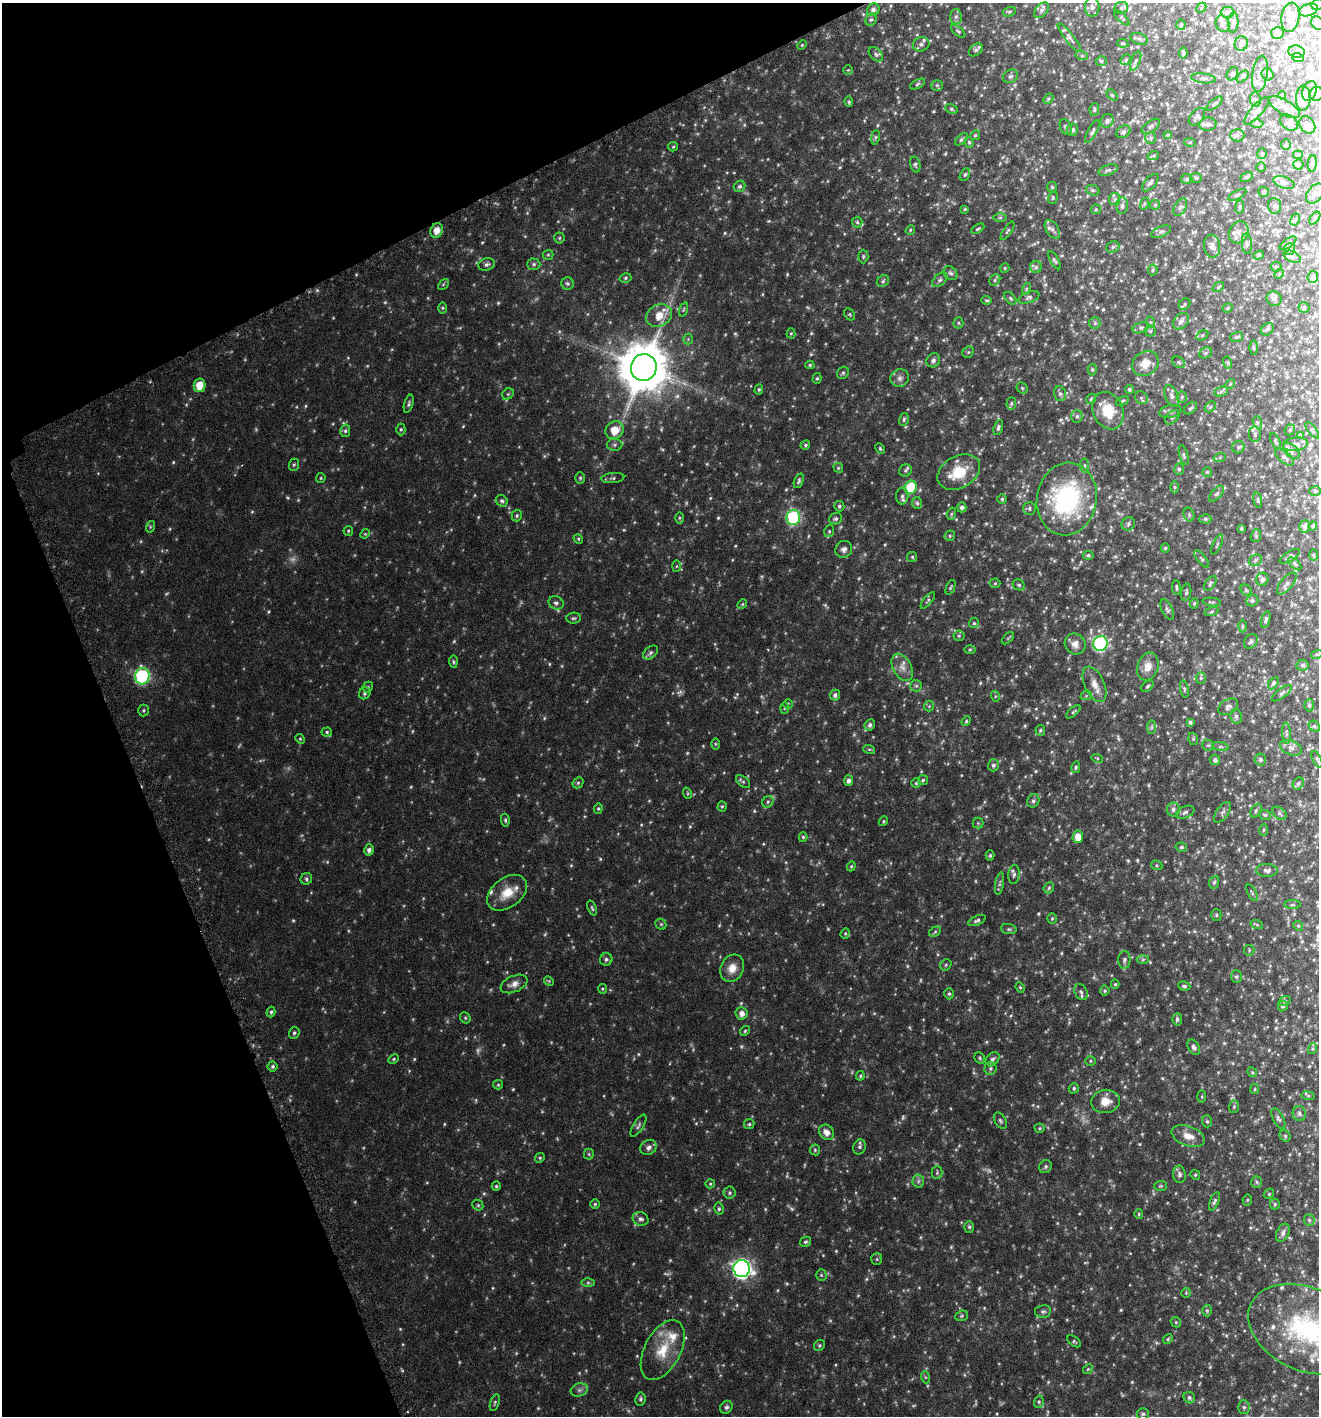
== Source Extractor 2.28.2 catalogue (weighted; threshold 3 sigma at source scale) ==
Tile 5 of 4 x 4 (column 1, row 2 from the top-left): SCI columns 201-1517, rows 2866-4279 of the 5597 x 5730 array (HDU 1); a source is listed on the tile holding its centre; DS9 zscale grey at full resolution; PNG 1321 x 1418 px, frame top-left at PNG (2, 3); each listed source drawn as its Kron ellipse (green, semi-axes under 4 px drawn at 4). Shown black and unused: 21% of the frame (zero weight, under 3 of 6 exposures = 3% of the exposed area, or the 3 px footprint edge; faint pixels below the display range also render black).
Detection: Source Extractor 2.28.2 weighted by HDU 2 'WHT'; one run over the whole footprint, this tile lists its part. Background 0.0291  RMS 0.0033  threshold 0.0135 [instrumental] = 3 sigma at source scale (4.09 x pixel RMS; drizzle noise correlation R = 1.36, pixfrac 0.8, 0.0396/0.0396 arcsec/px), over >= 5 px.
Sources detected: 780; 39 too faint to see at this stretch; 1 long thin detection or spike segment (spike, bleed or trail) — neither listed nor drawn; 27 inside a brighter listed object's ellipse — not listed separately; of the other 713, all 500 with FLUX_AUTO >= 0.34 (the completeness limit of this list) listed and drawn (213 fainter detections not listed), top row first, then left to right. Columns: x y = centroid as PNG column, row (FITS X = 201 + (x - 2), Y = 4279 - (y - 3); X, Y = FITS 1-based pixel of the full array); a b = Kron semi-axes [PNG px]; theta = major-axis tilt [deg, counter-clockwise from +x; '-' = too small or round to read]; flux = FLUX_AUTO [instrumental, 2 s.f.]
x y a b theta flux
1318 4 7 5 30 0.59
1092 7 9 7 -90 1.1
1121 8 7 6 - 0.71
1201 8 6 4 45 0.44
873 10 6 6 - 1.1
1041 10 9 5 48 0.8
1308 10 9 6 20 2.1
1009 12 7 4 18 0.44
1228 12 7 5 -1 0.64
956 16 7 6 - 0.8
1290 17 15 9 81 2
1122 18 10 3 -44 0.42
871 20 6 5 - 0.63
1233 22 10 5 87 1
1318 23 7 6 - 0.62
1223 24 8 7 - 0.76
1181 25 5 4 - 0.45
958 31 8 3 -39 0.42
1277 33 6 6 - 1.3
1069 38 18 4 -52 1.1
1139 39 9 5 -21 0.68
1123 43 6 4 -8 0.39
1241 43 7 6 - 0.66
921 44 8 7 - 1
802 45 5 4 - 0.37
976 50 8 5 38 0.61
1296 52 8 6 -9 0.87
1183 53 5 2 - 0.44
876 54 8 5 -46 0.77
1082 56 6 4 -17 0.42
1298 58 6 3 -19 0.38
1126 60 6 4 48 0.45
1101 61 5 4 - 0.54
1136 61 10 4 68 0.77
848 70 5 5 - 0.36
1232 74 7 5 59 0.63
1260 74 18 7 81 1.8
1267 74 6 5 - 0.57
1010 76 8 6 32 0.8
1243 77 7 4 46 0.49
1203 78 12 5 -7 0.88
917 84 8 4 28 0.48
937 85 6 5 - 0.42
1310 91 10 6 72 1.1
1316 94 7 6 - 0.73
1112 95 6 4 -44 0.39
1282 95 4 4 - 0.34
1303 98 12 7 87 1.4
1048 99 6 4 48 0.42
1255 99 7 5 -86 0.62
849 102 5 4 - 0.48
1214 104 9 4 41 0.53
1284 107 17 7 -31 1.7
951 109 6 4 -28 0.49
1094 109 6 4 79 0.48
1257 111 18 6 47 1.3
1197 117 10 6 50 1
1107 121 7 6 - 0.84
1289 123 10 7 -38 0.92
1208 124 8 6 8 0.98
1257 124 6 4 0 0.54
1307 125 9 7 -54 0.98
1151 126 10 5 36 0.82
1066 127 8 5 -64 0.69
1072 130 6 5 - 0.81
1092 132 13 4 62 0.81
1123 132 7 5 34 0.76
975 135 5 4 - 0.41
1168 135 4 4 - 0.42
1237 135 7 6 - 0.73
875 137 7 4 81 0.41
1151 138 6 5 - 0.54
961 139 7 4 41 0.61
969 142 5 4 - 0.46
1190 142 6 4 -17 0.38
1286 145 5 5 - 0.4
673 147 5 4 - 0.36
1262 154 5 4 - 0.47
1298 155 5 3 - 0.44
1153 156 6 4 19 0.44
1312 163 8 4 85 0.52
915 164 8 5 -75 0.6
1298 165 5 5 - 0.44
1261 167 4 4 - 0.4
1108 170 10 5 18 0.75
965 175 7 4 62 0.48
1247 177 7 4 27 0.49
1196 178 6 5 - 0.49
1186 179 6 5 - 0.48
1284 182 11 5 -17 0.93
1150 183 10 5 48 0.81
739 186 6 5 - 0.69
1052 187 5 5 - 0.35
1093 190 7 5 -18 0.49
1264 192 5 5 - 0.45
1315 194 11 7 54 1
1237 195 10 4 27 0.44
1053 198 6 4 72 0.4
1115 199 6 5 - 0.56
1144 204 6 4 72 0.43
1155 205 5 5 - 0.38
1122 206 8 5 87 0.87
1274 206 8 6 -83 0.7
1180 207 9 5 60 0.79
1240 207 7 3 83 0.36
965 209 4 4 - 0.38
1096 209 5 5 - 0.38
1000 217 6 4 0 0.52
1315 218 7 4 55 0.48
1295 220 6 4 61 0.51
857 222 5 5 - 0.46
978 229 7 4 31 0.42
1052 229 10 6 -56 0.98
437 230 7 6 - 2.6
910 230 5 4 - 0.37
1008 231 10 3 56 0.47
1161 232 10 5 23 0.74
1239 232 11 9 65 1.6
559 238 5 5 - 0.45
1288 243 10 4 35 0.63
1247 244 10 5 -86 0.76
1212 246 11 8 -83 1.7
1113 247 7 5 24 0.57
1290 249 6 5 - 0.57
548 255 5 5 - 0.38
1259 255 6 4 18 0.47
863 256 7 5 88 0.48
1292 257 9 5 -25 0.71
1054 260 10 4 -60 0.54
487 264 8 6 17 0.88
534 264 6 5 - 0.61
1036 267 6 6 - 0.51
1276 267 5 5 - 0.41
1005 268 5 4 - 0.35
1153 270 5 5 - 0.44
950 273 8 6 -46 0.75
1279 274 5 4 - 0.35
1313 277 6 5 - 0.73
625 278 6 4 17 0.49
940 280 9 5 44 0.81
995 280 6 5 - 0.49
883 281 6 5 - 0.59
443 284 6 4 45 0.34
567 284 6 6 - 0.6
1218 287 6 4 37 0.36
1026 289 6 3 72 0.37
1029 297 11 5 20 0.84
1010 298 7 4 -49 0.52
1274 299 7 7 - 0.85
987 300 5 4 - 0.38
1185 304 6 5 - 0.49
1304 307 5 5 - 0.44
442 308 6 4 -90 0.37
1228 308 5 4 - 0.37
683 309 7 3 71 0.39
850 314 6 5 - 0.39
659 315 14 10 25 5
1181 321 9 6 47 1.4
1150 322 6 4 -71 0.39
958 323 5 5 - 0.46
1095 323 6 5 - 0.58
1141 328 8 5 19 0.66
1267 329 7 5 44 0.49
1150 331 5 5 - 0.44
791 333 5 4 - 0.34
1202 335 6 4 31 0.37
1236 337 7 5 16 0.46
688 339 5 5 - 0.4
1253 347 7 3 -89 0.38
968 352 6 5 - 0.46
1206 353 7 5 23 0.52
933 360 7 6 - 0.87
1179 362 7 5 -36 0.5
1145 363 14 11 38 3.7
1228 363 6 4 -72 0.38
810 365 4 4 - 0.43
644 367 13 13 - 1500
1092 370 6 4 -88 0.43
843 373 6 5 - 0.49
817 378 5 4 - 0.45
900 378 9 8 - 1.2
1230 384 5 4 - 0.37
200 385 7 6 - 4.3
1022 388 6 5 - 0.41
759 389 5 4 - 0.46
1129 389 4 4 - 0.56
1221 391 7 4 18 0.66
508 394 6 5 - 0.46
1060 394 7 5 -73 0.73
1172 396 11 6 -69 1.1
1182 397 5 5 - 0.45
1141 398 7 6 - 0.55
1091 399 5 4 - 0.37
1122 401 7 4 29 0.51
1011 403 6 4 87 0.46
409 404 9 4 73 0.61
1210 407 6 4 45 0.44
1190 408 7 5 40 0.52
1108 411 19 15 -65 7.8
1170 411 11 6 12 0.93
1077 416 6 5 - 0.61
1172 417 9 5 44 0.69
904 419 6 4 75 0.53
1257 422 6 4 -73 0.48
998 427 8 4 74 0.65
401 429 6 4 -89 0.45
614 430 9 8 - 4.5
1290 430 6 4 47 0.36
1312 430 10 3 -51 0.52
345 431 6 5 - 0.57
1255 434 8 6 90 0.76
1300 435 4 4 - 0.36
1275 441 9 4 -66 0.42
1295 444 12 6 7 1.3
615 445 8 6 1 0.71
805 445 5 4 - 0.46
1238 447 6 6 - 0.58
880 448 5 3 - 0.38
1291 451 10 6 -41 0.97
1184 455 10 4 -76 0.61
1220 457 6 4 19 0.41
1284 457 11 5 -41 0.8
294 465 6 5 - 0.47
1085 466 7 4 -85 0.6
838 468 5 4 - 0.36
1179 469 5 5 - 0.49
905 470 6 6 - 0.55
959 472 22 16 30 8.6
1207 472 5 5 - 0.39
321 478 5 4 - 0.38
580 478 6 5 - 0.47
613 478 11 5 6 0.69
799 481 8 4 69 0.55
911 487 7 6 - 13
1175 487 6 4 -89 0.42
1315 491 6 5 - 0.51
1217 494 9 5 48 0.72
902 496 8 6 88 0.97
1002 499 5 4 - 0.43
1067 499 36 30 80 39
1258 500 8 4 -79 0.47
502 501 6 5 - 0.58
917 503 6 5 - 0.54
839 506 5 5 - 0.57
962 507 5 4 - 0.86
1029 508 6 6 - 0.61
951 514 6 4 71 0.37
1189 515 7 5 -75 0.55
517 516 6 5 - 0.49
793 517 7 6 - 42
679 518 6 4 -89 0.38
836 519 6 5 - 0.66
1205 519 6 4 -1 0.46
1128 524 7 6 - 0.68
1313 526 4 4 - 0.67
150 527 6 4 72 0.38
1305 527 6 5 - 1.1
1241 528 3 3 - 0.46
348 531 5 4 - 0.4
829 531 6 4 70 0.42
365 534 5 4 - 0.35
950 536 5 5 - 0.43
1256 536 6 5 - 0.49
578 539 5 4 - 0.36
1217 545 11 3 64 0.5
1165 548 4 4 - 0.39
844 549 9 8 - 1.1
1088 555 5 4 - 0.54
1313 555 6 4 -89 0.37
1290 556 11 5 31 0.65
912 557 5 5 - 0.41
1202 559 10 4 -52 0.56
1255 560 7 5 24 0.57
1295 564 8 4 -45 0.48
676 566 6 4 88 0.39
1262 579 6 6 - 0.78
995 583 5 5 - 0.39
1210 583 8 5 55 0.56
1287 583 13 6 50 1.2
1019 585 6 5 - 0.53
951 587 8 4 67 0.41
1176 588 7 3 -83 0.45
1246 590 6 5 - 0.46
1186 592 9 5 79 0.63
928 600 10 3 51 0.53
1252 601 6 5 - 0.62
1212 602 9 3 -6 0.42
556 603 8 6 -22 0.85
1194 603 5 4 - 0.4
742 604 5 4 - 0.36
1167 610 11 5 -66 0.83
1212 612 7 3 19 0.35
573 618 7 5 2 0.57
1266 620 8 4 73 0.8
974 623 5 5 - 0.44
1242 626 6 4 90 0.44
959 636 5 5 - 0.5
1008 638 7 3 45 0.37
1251 641 8 6 52 0.9
1100 643 7 7 - 49
1075 644 11 10 - 2.1
970 649 6 4 1 0.37
650 653 8 6 39 0.79
1317 654 6 4 18 0.35
453 662 6 4 -86 0.44
1302 665 6 5 - 0.63
902 667 15 9 -60 2.5
1148 667 14 10 72 2.8
142 676 8 7 - 43
1201 678 5 5 - 0.44
1273 683 7 4 58 0.52
1094 684 19 9 -65 2.9
916 686 6 5 - 0.54
1148 686 7 4 41 0.44
368 687 6 5 - 0.43
1184 689 9 4 -79 0.45
365 693 6 5 - 0.64
1282 693 12 4 37 0.68
835 695 5 5 - 0.88
995 696 5 3 - 0.35
1086 696 6 3 19 0.37
788 704 5 4 - 0.37
1309 705 6 5 - 0.43
929 706 5 5 - 0.45
1228 707 10 7 31 0.99
784 708 6 4 88 0.4
143 710 6 5 - 0.42
1073 712 9 3 40 0.44
1236 716 7 5 -75 0.67
966 721 5 4 - 0.38
1190 722 4 4 - 0.51
870 725 6 5 - 0.89
1314 726 6 4 -41 0.46
1152 727 7 4 89 0.58
1040 730 5 5 - 0.53
327 732 5 4 - 0.5
1286 733 11 4 -88 0.64
300 739 5 4 - 0.36
1193 739 6 4 -71 0.4
715 744 6 4 -90 0.34
1208 745 6 5 - 0.53
1220 747 8 4 -8 0.67
1291 748 11 7 -23 1.3
869 749 6 4 -18 0.39
1097 758 6 4 -17 0.35
1260 759 6 6 - 0.59
1317 759 9 2 -65 0.34
1215 760 5 5 - 0.97
993 765 6 5 - 0.8
1076 767 5 4 - 0.45
923 780 5 5 - 0.49
848 781 5 4 - 1.1
743 782 8 5 -38 0.54
578 783 6 5 - 0.5
916 783 5 5 - 0.43
1298 784 6 5 - 0.55
687 793 6 3 -71 0.34
1033 801 7 6 - 0.74
768 802 6 5 - 0.57
722 806 5 4 - 0.36
598 808 5 4 - 0.43
1173 810 7 6 - 0.9
1256 811 7 5 63 0.56
1185 812 10 6 23 0.86
1223 812 12 6 54 0.96
1279 813 8 5 -39 0.72
1265 815 6 5 - 0.47
505 820 6 4 -81 0.49
883 821 5 4 - 0.4
978 823 5 5 - 0.45
1263 830 5 3 - 0.35
803 837 5 4 - 0.42
1078 837 6 5 - 3
1181 847 6 4 -11 0.43
369 850 5 5 - 1.1
990 855 5 4 - 0.46
1157 865 6 4 -20 0.39
851 866 5 4 - 0.35
1267 870 11 6 -1 1
1014 874 10 5 84 0.89
306 879 6 5 - 0.59
1214 882 6 5 - 0.48
1000 883 11 4 81 0.68
1049 888 6 5 - 0.48
507 893 22 14 37 5.9
1252 893 9 3 -62 0.42
1293 905 8 4 0 0.43
592 908 8 3 -69 0.44
1216 915 5 5 - 0.37
1052 918 5 4 - 0.37
977 921 9 4 23 0.75
661 924 6 5 - 0.42
1257 925 6 4 -19 0.37
1298 926 5 4 - 0.38
1009 929 8 5 -8 0.52
935 932 6 4 31 0.43
845 933 5 4 - 0.36
1249 950 5 5 - 0.39
606 959 6 6 - 0.75
1124 960 9 6 88 0.81
1143 960 6 4 3 0.43
946 965 6 5 - 0.43
732 968 14 11 62 3.1
1236 977 6 5 - 0.56
549 981 5 4 - 0.35
514 984 14 8 24 2
1115 984 4 4 - 0.38
1184 986 6 4 -7 0.61
1020 987 5 4 - 0.36
602 989 5 4 - 0.35
1105 991 5 5 - 0.44
1081 992 8 6 -57 0.84
949 994 5 4 - 0.52
1285 1001 6 4 21 0.47
1283 1006 5 4 - 0.63
271 1012 5 4 - 0.54
741 1013 6 6 - 1.7
465 1018 6 5 - 0.42
1177 1019 6 5 - 0.65
745 1031 5 4 - 0.41
294 1033 6 5 - 0.57
1194 1047 8 5 -59 0.95
1312 1049 5 3 - 0.34
980 1058 6 5 - 0.44
394 1059 6 4 28 0.38
992 1059 8 6 48 0.95
1090 1061 5 5 - 0.41
273 1066 5 5 - 0.6
990 1068 6 6 - 0.7
1252 1072 5 4 - 0.38
860 1076 5 4 - 0.38
498 1085 5 4 - 0.37
1074 1088 5 5 - 0.61
1255 1089 5 4 - 0.37
1202 1096 6 3 90 0.35
1308 1096 7 4 -8 0.46
1105 1101 14 11 7 3.5
1234 1106 6 5 - 0.43
1299 1113 7 6 - 0.79
1278 1118 11 5 -62 0.78
1000 1121 9 5 -58 0.65
1207 1121 6 5 - 0.49
749 1124 5 5 - 0.45
638 1126 12 5 58 0.77
1040 1128 5 4 - 0.37
827 1132 8 7 - 2
1188 1136 17 10 -20 3.2
1285 1136 6 5 - 0.46
649 1147 8 7 - 1.2
860 1147 7 6 - 0.69
815 1150 5 5 - 0.42
589 1154 5 5 - 0.37
540 1158 5 4 - 0.37
1045 1167 7 6 - 0.63
937 1173 6 5 - 0.53
1179 1174 9 6 -86 0.84
1195 1175 5 4 - 0.37
918 1181 6 6 - 0.74
1256 1182 6 5 - 0.51
710 1184 5 4 - 0.38
496 1186 4 4 - 0.46
1160 1186 6 5 - 0.45
729 1193 6 6 - 0.61
1269 1194 5 4 - 0.37
1247 1200 5 5 - 0.39
1214 1201 10 4 67 0.71
595 1204 5 5 - 0.42
1275 1204 5 5 - 0.48
478 1205 6 5 - 0.45
719 1209 6 4 -78 0.53
1139 1214 5 4 - 0.37
641 1219 8 6 -26 1
1309 1220 6 5 - 0.45
969 1227 6 5 - 0.48
1283 1233 9 6 66 1.1
805 1242 6 4 28 0.49
877 1259 6 5 - 0.45
742 1269 8 8 - 130
821 1275 5 5 - 0.4
588 1282 6 4 0 0.51
1186 1293 5 5 - 0.4
1043 1311 8 6 9 0.71
1207 1311 6 5 - 0.45
962 1316 6 5 - 0.43
1176 1322 5 4 - 0.37
1306 1329 60 41 -24 42
1168 1339 5 4 - 0.39
1074 1341 8 4 -36 0.45
819 1345 6 5 - 0.44
663 1350 32 18 62 8.6
1088 1369 5 4 - 0.36
925 1377 6 4 -71 0.34
579 1390 9 6 14 0.93
1189 1398 6 5 - 0.63
640 1399 6 5 - 0.57
495 1402 9 4 73 0.46
1039 1402 6 5 - 0.48
726 1407 7 6 - 0.71
1244 1407 7 6 - 0.68
1143 1414 6 5 - 0.62
Isophote crosses this tile's border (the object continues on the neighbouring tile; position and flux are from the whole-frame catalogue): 4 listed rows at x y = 1318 4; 1318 23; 1316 94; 1306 1329
Unlisted compact peaks at least as high as the median listed source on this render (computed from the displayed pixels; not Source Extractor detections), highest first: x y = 641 825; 763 844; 672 1098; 863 14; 411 787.